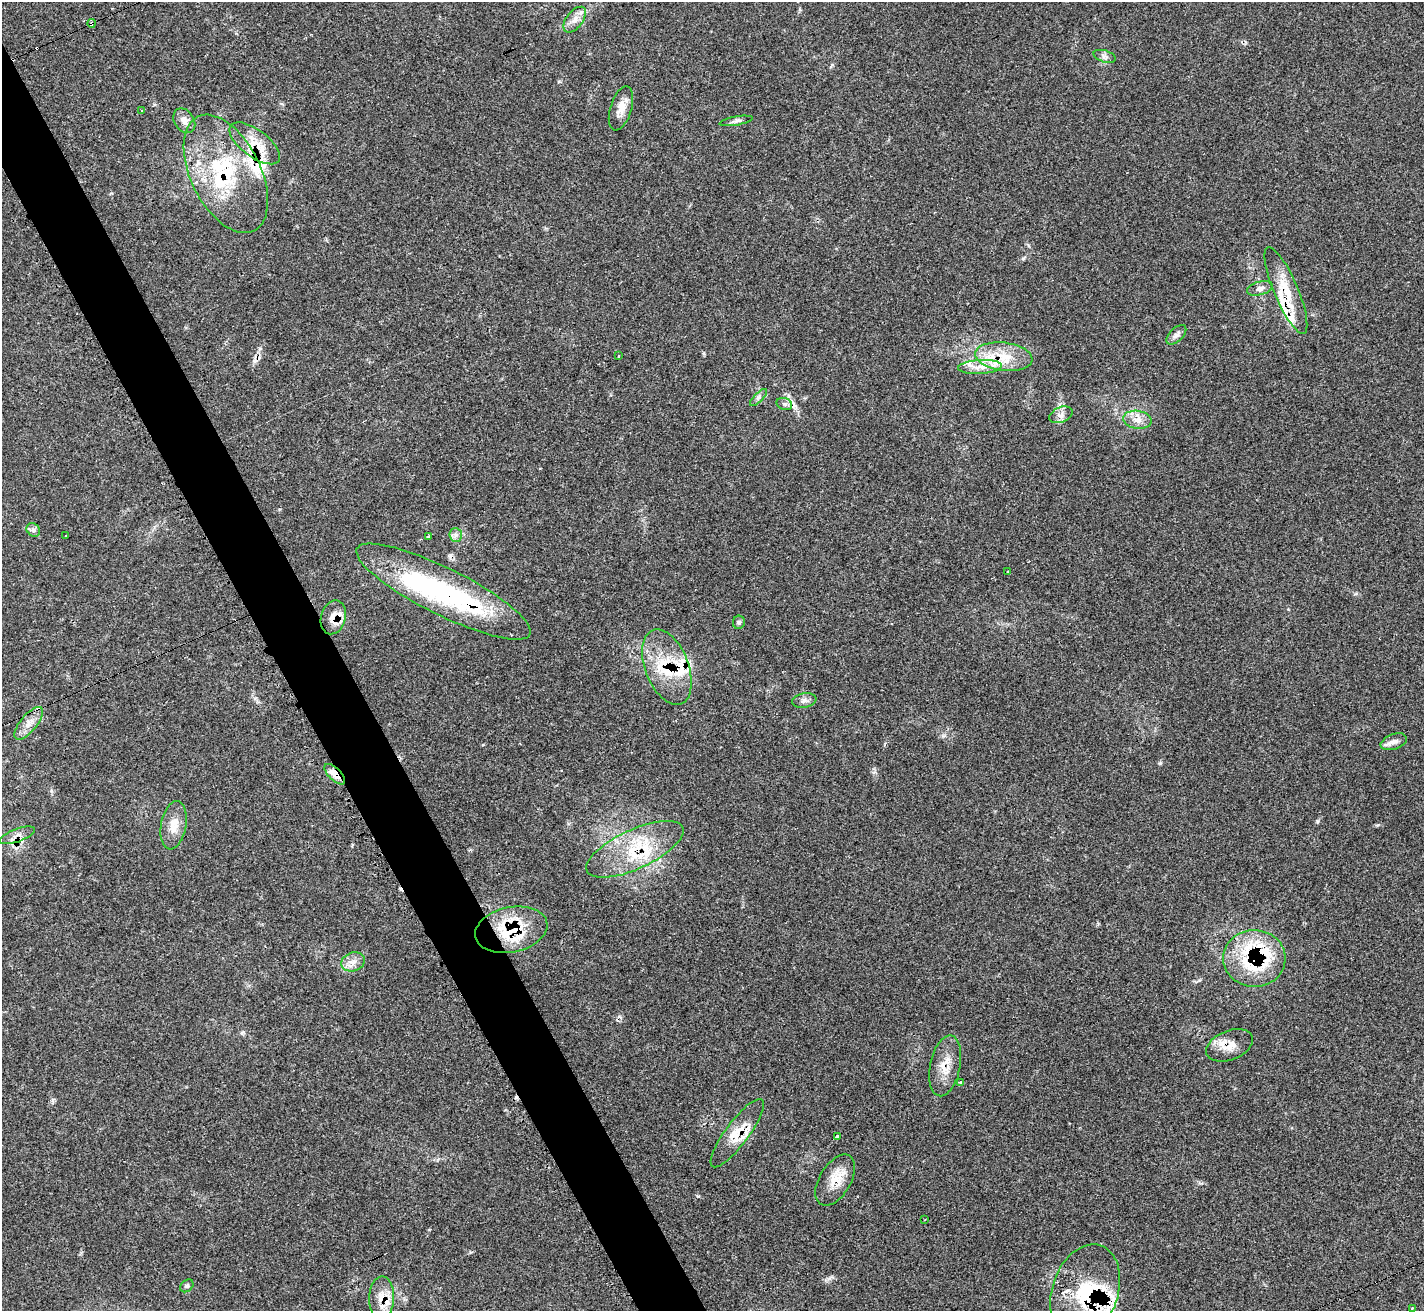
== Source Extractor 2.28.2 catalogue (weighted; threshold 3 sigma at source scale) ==
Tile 11 of 4 x 4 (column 3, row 3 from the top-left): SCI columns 2871-4292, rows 1602-2910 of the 5713 x 5703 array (HDU 1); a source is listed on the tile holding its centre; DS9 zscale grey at full resolution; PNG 1426 x 1313 px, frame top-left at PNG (2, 2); each listed source drawn as its Kron ellipse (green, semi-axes under 4 px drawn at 4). Shown black and unused: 4% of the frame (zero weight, under 3 of 4 exposures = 2% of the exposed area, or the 3 px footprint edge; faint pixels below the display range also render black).
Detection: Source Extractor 2.28.2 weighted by HDU 2 'WHT'; one run over the whole footprint, this tile lists its part. Background 0.0538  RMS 0.0053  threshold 0.0237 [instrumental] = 3 sigma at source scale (4.5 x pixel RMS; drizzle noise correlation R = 1.50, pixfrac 1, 0.05/0.05 arcsec/px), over >= 5 px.
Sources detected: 76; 1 inside a brighter object's white glare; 10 cosmic-ray / hot-pixel residue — neither listed nor drawn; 16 inside a brighter listed object's ellipse — not listed separately; the other 49 listed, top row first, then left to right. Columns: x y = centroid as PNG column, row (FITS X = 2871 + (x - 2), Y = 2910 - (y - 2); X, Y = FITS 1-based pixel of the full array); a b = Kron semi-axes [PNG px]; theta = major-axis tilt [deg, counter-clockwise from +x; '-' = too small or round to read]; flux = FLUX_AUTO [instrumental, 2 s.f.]
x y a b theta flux
575 20 15 8 53 4.1
92 23 4 3 - 3.5
1105 56 11 6 -17 1.9
621 108 23 10 73 6
141 111 3 3 - 1.1
184 121 13 9 -55 3.7
736 121 17 4 10 1.8
255 143 30 13 -37 12
226 174 64 35 -64 57
1260 288 13 6 16 2.4
1286 290 46 12 -67 16
1176 335 12 6 44 2.4
618 356 3 2 - 0.7
1004 357 29 14 -7 15
980 367 22 7 3 6.5
759 398 11 4 45 1.5
784 404 8 6 -20 1.6
1061 415 12 7 23 2.8
1137 420 14 9 -8 4.7
33 530 7 6 - 1.5
456 535 6 6 - 1.7
65 536 3 2 - 0.64
428 536 3 3 - 1.6
1008 571 3 3 - 3.7
443 592 97 23 -26 93
333 617 17 12 75 6.3
739 622 6 6 - 1.1
667 667 39 21 -69 27
804 701 12 7 11 2.2
29 723 20 8 50 5.4
1394 742 13 7 20 3
335 774 13 6 -45 7.8
174 825 24 12 80 7.5
17 835 19 6 20 3.4
635 849 53 19 25 29
511 930 36 22 12 30
1254 958 31 28 -3 43
353 962 12 9 20 4
1229 1045 24 14 22 8.2
945 1066 31 15 79 10
960 1082 3 3 - 2.1
737 1133 41 11 53 12
838 1136 4 3 - 1.9
835 1180 28 15 59 10
925 1220 3 2 - 0.43
187 1286 7 5 43 1
1085 1291 49 33 71 41
382 1298 21 12 88 8
1412 1308 2 2 - 0.39
Overlapping masked pixels (flux is a lower limit): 19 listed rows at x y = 92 23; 255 143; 226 174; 1286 290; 1004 357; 443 592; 333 617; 667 667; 335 774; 17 835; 635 849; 511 930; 1254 958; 1229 1045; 945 1066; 737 1133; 835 1180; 1085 1291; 382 1298
Unlisted compact peaks at least as high as the median listed source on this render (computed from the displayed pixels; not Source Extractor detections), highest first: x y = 1317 821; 1160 763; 698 1196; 260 348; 1023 258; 829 1278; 943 736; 832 65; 1355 594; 559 81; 470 1252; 280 509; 51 791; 704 354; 874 772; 111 193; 243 1032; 255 698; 1028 245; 1201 1183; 429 1230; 52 1100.